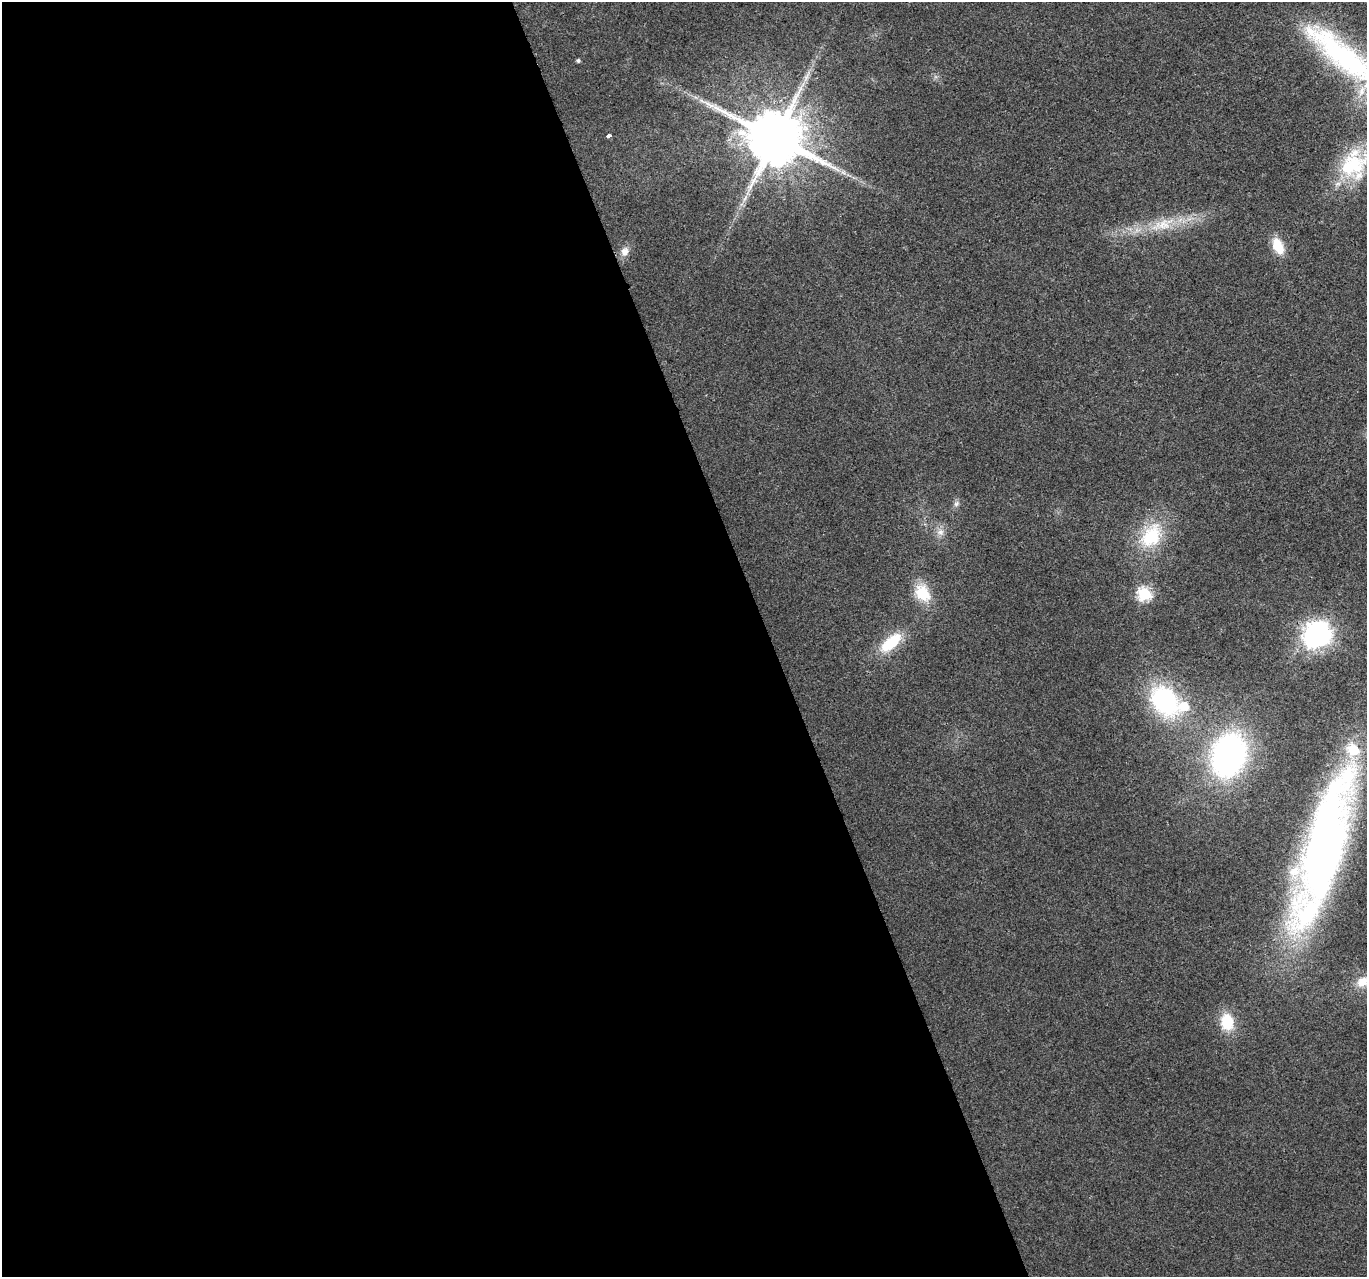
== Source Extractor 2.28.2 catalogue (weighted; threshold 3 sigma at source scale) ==
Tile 9 of 4 x 4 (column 1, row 3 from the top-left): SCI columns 2-1366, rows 1400-2674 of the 5461 x 5294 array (HDU 1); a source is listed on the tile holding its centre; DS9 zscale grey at full resolution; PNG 1369 x 1279 px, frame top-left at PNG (2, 2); no overlay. Shown black and unused: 56% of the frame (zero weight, under 2 of 3 exposures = <1% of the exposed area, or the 3 px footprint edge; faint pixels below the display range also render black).
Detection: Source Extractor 2.28.2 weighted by HDU 2 'WHT'; one run over the whole footprint, this tile lists its part. Background 0.0183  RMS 0.0061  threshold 0.0273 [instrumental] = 3 sigma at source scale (4.5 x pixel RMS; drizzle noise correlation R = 1.50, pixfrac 1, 0.0396/0.0396 arcsec/px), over >= 5 px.
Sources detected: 26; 1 inside a brighter object's white glare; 1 long thin detection or spike segment (spike, bleed or trail) — not listed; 3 inside a brighter listed object's ellipse — not listed separately; the other 21 listed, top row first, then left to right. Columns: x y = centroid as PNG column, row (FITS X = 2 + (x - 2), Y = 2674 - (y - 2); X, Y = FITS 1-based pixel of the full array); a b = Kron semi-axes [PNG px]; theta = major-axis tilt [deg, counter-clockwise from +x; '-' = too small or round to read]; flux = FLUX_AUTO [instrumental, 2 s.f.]
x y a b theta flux
1344 56 118 32 -41 130
578 60 4 4 - 1.3
608 136 4 3 - 22
775 138 17 14 -16 4900
1353 165 45 30 32 44
843 172 7 4 -19 1.8
1162 225 40 16 19 24
1278 246 20 11 -66 13
625 251 14 10 70 4.9
956 504 10 7 57 2.3
940 532 11 10 - 4.6
1151 536 35 23 58 35
922 593 22 16 -58 20
1145 594 7 6 - 92
1315 635 9 7 -81 380
891 643 30 13 41 25
1165 701 36 25 -54 83
1228 755 38 29 72 190
1324 848 163 37 74 460
1362 982 18 14 25 9.9
1227 1022 17 13 -84 21
Overlapping masked pixels (flux is a lower limit): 1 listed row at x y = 1324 848
Isophote crosses this tile's border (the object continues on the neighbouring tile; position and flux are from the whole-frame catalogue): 4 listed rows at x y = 1344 56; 1353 165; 1324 848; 1362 982